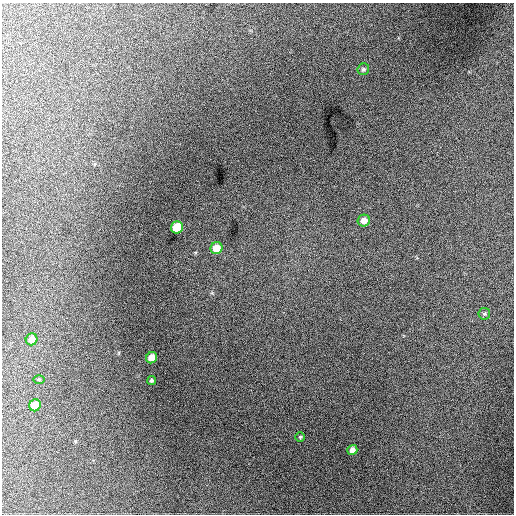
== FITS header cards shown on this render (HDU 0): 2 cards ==
NAXIS1  =                  512 / Axis length
NAXIS2  =                  512 / Axis length

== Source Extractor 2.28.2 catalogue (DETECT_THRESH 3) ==
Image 512 x 512 px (HDU 0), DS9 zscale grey, 1 PNG px = 1 image px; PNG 516 x 516 px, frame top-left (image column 1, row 512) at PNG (2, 3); each listed source drawn as its Kron ellipse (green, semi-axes under 4 px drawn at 4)
Background 905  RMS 24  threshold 70.5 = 3 sigma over >= 5 px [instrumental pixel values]
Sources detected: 12; all 12 listed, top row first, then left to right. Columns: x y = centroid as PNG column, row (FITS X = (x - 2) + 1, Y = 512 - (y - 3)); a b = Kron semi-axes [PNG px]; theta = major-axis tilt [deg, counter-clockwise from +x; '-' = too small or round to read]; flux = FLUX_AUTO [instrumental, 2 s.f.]
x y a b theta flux
363 69 6 5 - 3100
364 221 6 6 - 11000
177 227 6 6 - 39000
216 248 6 5 - 23000
484 314 6 5 - 2400
32 339 6 6 - 11000
151 358 6 5 - 15000
39 379 5 3 - 1500
151 381 4 4 - 2700
35 405 6 5 - 19000
300 437 4 4 - 1900
352 450 5 5 - 6900